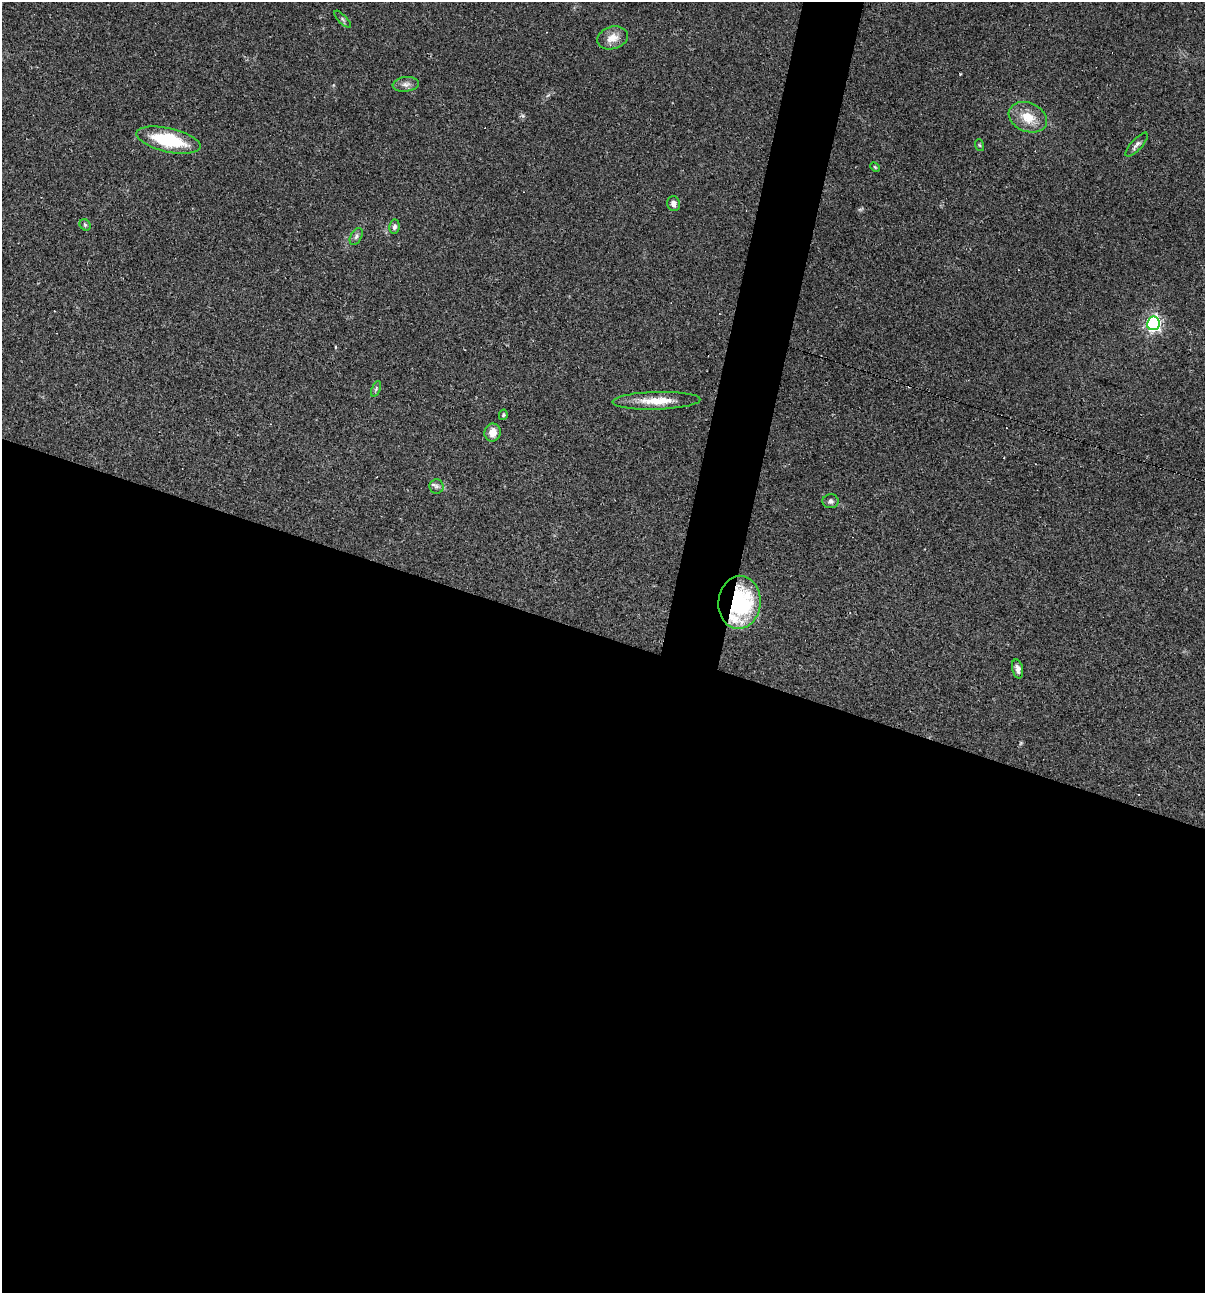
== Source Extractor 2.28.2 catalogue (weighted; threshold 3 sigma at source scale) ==
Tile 14 of 4 x 4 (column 2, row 4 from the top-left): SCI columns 1452-2654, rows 1-1291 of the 5184 x 5165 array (HDU 1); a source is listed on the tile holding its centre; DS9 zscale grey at full resolution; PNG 1207 x 1295 px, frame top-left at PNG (2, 2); each listed source drawn as its Kron ellipse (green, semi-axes under 4 px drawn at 4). Shown black and unused: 54% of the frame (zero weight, under 2 of 3 exposures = <1% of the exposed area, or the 3 px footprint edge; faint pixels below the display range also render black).
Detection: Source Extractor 2.28.2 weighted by HDU 2 'WHT'; one run over the whole footprint, this tile lists its part. Background 0.0493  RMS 0.005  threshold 0.0227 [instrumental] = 3 sigma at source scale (4.5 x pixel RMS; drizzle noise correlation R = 1.50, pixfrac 1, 0.05/0.05 arcsec/px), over >= 5 px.
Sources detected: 26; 4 cosmic-ray / hot-pixel residue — neither listed nor drawn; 1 inside a brighter listed object's ellipse — not listed separately; the other 21 listed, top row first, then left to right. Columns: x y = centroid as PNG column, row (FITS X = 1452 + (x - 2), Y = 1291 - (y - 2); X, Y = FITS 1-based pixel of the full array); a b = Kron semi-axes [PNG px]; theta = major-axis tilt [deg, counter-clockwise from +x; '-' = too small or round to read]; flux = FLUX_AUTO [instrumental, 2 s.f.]
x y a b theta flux
343 19 11 3 -45 0.85
612 38 16 11 16 5.7
406 84 13 7 6 2.5
1028 117 20 14 -22 10
168 140 33 12 -13 28
979 145 6 3 -70 0.56
1137 145 15 5 48 2
875 167 5 3 - 0.5
673 204 7 6 - 2.3
85 225 6 5 - 0.78
394 227 7 5 81 1.5
356 236 9 5 59 1.3
1153 323 7 6 - 130
376 389 8 4 68 0.88
656 401 44 9 2 11
503 415 5 4 - 0.66
493 432 9 8 - 5.1
437 486 7 7 - 1.5
831 501 8 7 - 1.6
739 602 26 21 85 55
1018 669 10 5 -77 2
Overlapping masked pixels (flux is a lower limit): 1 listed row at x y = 739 602